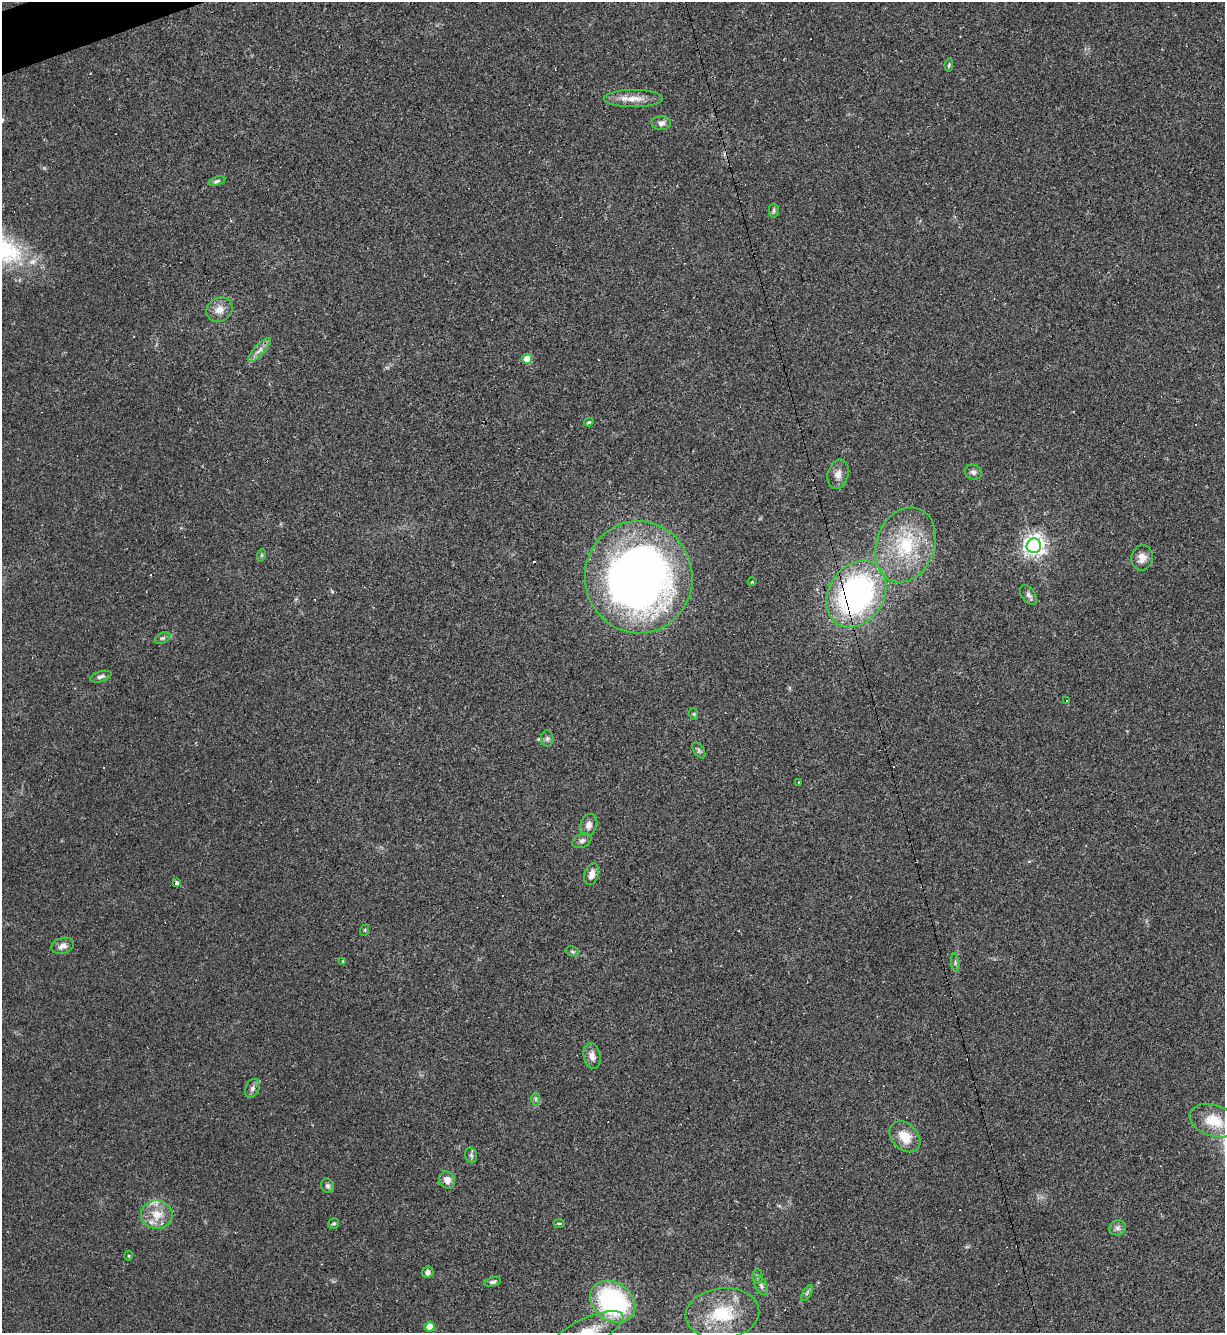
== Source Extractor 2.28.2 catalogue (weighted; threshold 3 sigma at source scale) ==
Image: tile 11 of 4 x 4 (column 3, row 3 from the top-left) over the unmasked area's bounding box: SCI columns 2594-3816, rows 1332-2662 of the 5310 x 5323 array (HDU 1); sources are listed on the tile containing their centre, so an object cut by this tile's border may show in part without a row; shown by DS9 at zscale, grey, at full resolution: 1 PNG px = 1 image px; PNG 1227 x 1335 px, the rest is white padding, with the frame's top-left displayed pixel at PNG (2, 2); every listed detection drawn as its Kron ellipse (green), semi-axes under 4 PNG px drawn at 4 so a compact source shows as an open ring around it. <1% of this frame is shown black and not used: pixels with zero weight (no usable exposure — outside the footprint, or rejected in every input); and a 3 px margin inside the footprint's outer edge (the drizzle kernel's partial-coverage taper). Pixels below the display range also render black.
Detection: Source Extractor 2.28.2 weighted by HDU 2 'WHT'; one run over the whole footprint, this tile lists its part. Background 0.0585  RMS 0.0068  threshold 0.0307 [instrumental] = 3 sigma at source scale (4.5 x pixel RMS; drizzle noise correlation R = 1.50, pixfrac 1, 0.05/0.05 arcsec/px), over >= 5 px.
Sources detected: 72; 14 cosmic-ray / hot-pixel residue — neither listed nor drawn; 1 inside a brighter listed object's ellipse — not listed separately; the other 57 listed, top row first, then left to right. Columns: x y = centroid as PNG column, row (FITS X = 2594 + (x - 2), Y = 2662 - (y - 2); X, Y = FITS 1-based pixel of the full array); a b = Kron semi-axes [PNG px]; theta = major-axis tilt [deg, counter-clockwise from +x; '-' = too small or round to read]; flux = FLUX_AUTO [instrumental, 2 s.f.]
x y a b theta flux
949 65 7 4 82 0.95
633 99 29 8 0 9.2
661 123 9 7 0 3.3
217 181 9 4 17 1.4
774 210 7 5 -90 1.3
219 310 13 11 33 6.4
259 350 16 5 46 3.5
527 359 5 5 - 13
589 422 5 3 - 0.82
973 472 9 7 -28 2.1
838 474 15 10 75 5.2
905 545 38 29 69 48
1034 546 7 7 - 430
262 555 6 4 71 1
1142 558 13 10 80 6.1
639 577 56 54 -82 460
752 582 4 3 - 0.57
856 594 35 27 58 170
1029 595 11 6 -53 2.5
162 638 8 5 25 1.6
101 677 11 5 17 2
1067 701 3 3 - 3.4
694 714 6 4 -72 0.78
547 738 8 6 90 1.7
699 750 9 5 -57 1.5
798 782 3 2 - 0.63
589 825 11 8 71 4
582 841 10 7 25 2.3
592 874 11 7 74 4.5
177 883 4 3 - 1.9
365 930 6 3 71 0.67
63 946 11 8 16 4.1
572 951 7 4 -18 1.1
343 961 3 3 - 0.53
955 963 9 3 -85 1.3
592 1056 13 8 -79 4.7
252 1088 10 6 67 2.5
536 1099 7 4 90 1.3
1214 1121 25 15 -19 19
905 1137 18 12 -46 13
471 1155 8 5 -74 1.5
447 1180 9 7 -62 5.4
328 1186 7 6 - 1.7
157 1215 16 14 -8 12
559 1223 5 3 - 0.79
334 1224 6 5 - 1.1
1118 1228 8 7 - 2.5
129 1256 5 3 - 0.64
428 1272 6 5 - 2.7
757 1277 7 5 -90 1.2
493 1282 8 4 14 1.7
761 1286 9 6 -68 2
807 1293 9 3 58 1.5
613 1302 24 19 -36 95
722 1314 37 25 7 36
430 1327 5 4 - 11
587 1332 40 14 25 19
Overlapping masked pixels (flux is a lower limit): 1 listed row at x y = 856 594
Isophote crosses this tile's border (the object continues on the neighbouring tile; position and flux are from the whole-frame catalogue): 1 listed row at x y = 587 1332